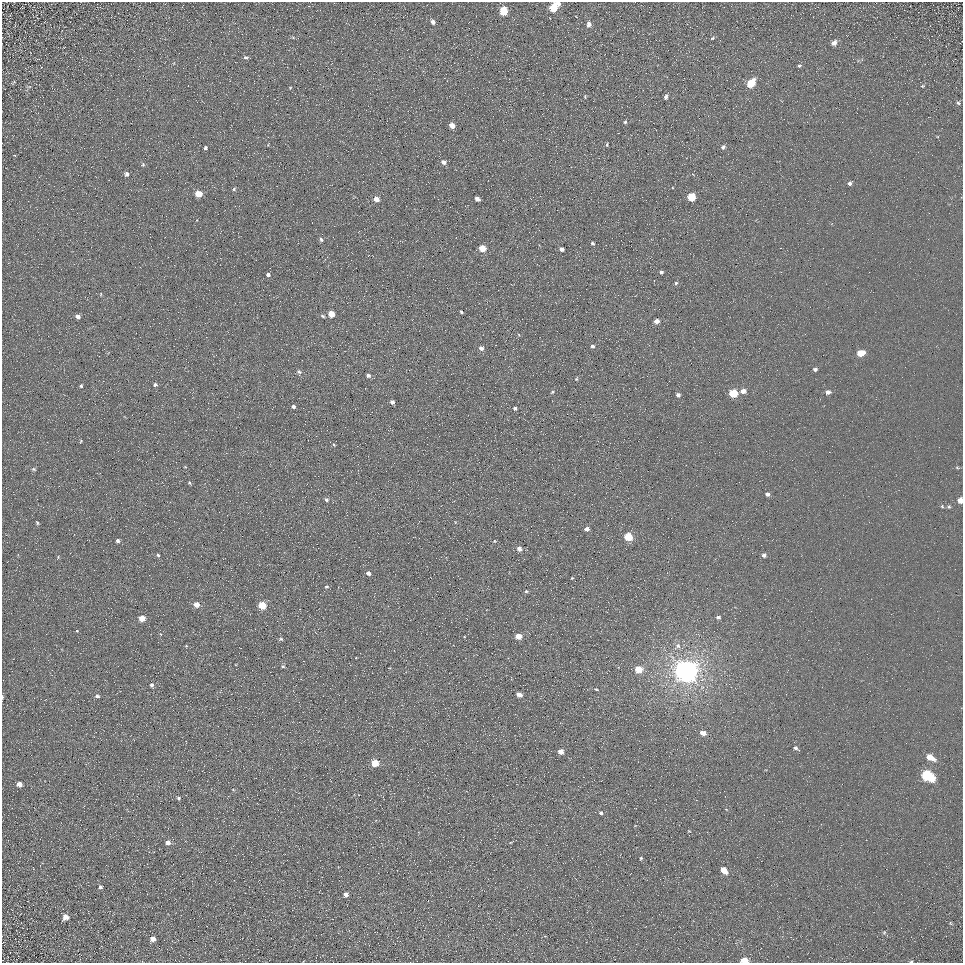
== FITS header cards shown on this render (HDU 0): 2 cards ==
NAXIS1  =                  961
NAXIS2  =                  961

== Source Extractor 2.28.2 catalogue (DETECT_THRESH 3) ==
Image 961 x 961 px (HDU 0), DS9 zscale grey, 1 PNG px = 1 image px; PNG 965 x 965 px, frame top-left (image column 1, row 961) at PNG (2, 2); no overlay
Background 5.48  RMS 7.8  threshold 23.3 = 3 sigma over >= 5 px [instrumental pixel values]
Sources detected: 121; all 121 listed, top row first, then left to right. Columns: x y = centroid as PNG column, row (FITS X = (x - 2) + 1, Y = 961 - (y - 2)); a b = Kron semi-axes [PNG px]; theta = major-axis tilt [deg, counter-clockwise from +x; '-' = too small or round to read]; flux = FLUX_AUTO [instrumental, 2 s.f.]
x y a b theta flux
558 3 4 4 - 2300
553 8 6 5 - 16000
503 11 6 5 - 20000
433 22 4 4 - 1900
589 24 7 5 86 2400
712 38 5 4 - 670
834 43 7 5 51 2300
246 57 6 4 1 830
799 66 5 4 - 730
14 82 7 3 27 580
751 83 7 5 53 17000
922 86 4 4 - 520
585 97 6 3 -89 540
666 97 7 4 75 1700
958 103 6 5 - 960
625 122 5 4 - 810
452 125 5 4 - 4600
607 144 6 3 88 590
723 147 6 4 47 1300
205 148 3 3 - 990
443 162 5 5 - 2600
143 164 5 5 - 710
127 174 6 5 - 1300
850 183 6 5 - 1300
234 189 4 4 - 790
198 194 5 5 - 11000
691 197 5 5 - 18000
376 199 5 4 - 4100
477 199 4 4 - 2900
321 240 5 4 - 940
592 243 5 4 - 810
482 248 5 4 - 11000
562 249 4 4 - 1900
661 272 4 3 - 1100
268 275 4 4 - 1400
654 281 3 3 - 350
676 283 4 4 - 840
101 294 5 3 - 390
461 312 4 3 - 600
331 314 5 4 - 7300
323 316 5 4 - 730
78 317 4 4 - 1900
656 321 4 4 - 3500
592 346 4 4 - 1300
481 348 6 5 - 1700
861 353 6 4 12 10000
302 360 2 2 - 340
815 369 5 4 - 1300
299 372 6 5 - 1200
368 375 5 4 - 1300
576 379 5 5 - 580
155 385 4 4 - 1000
81 386 4 3 - 720
743 391 5 4 - 3100
552 392 5 4 - 620
828 392 6 5 - 2000
733 393 5 5 - 21000
678 395 4 4 - 1500
392 402 4 4 - 1400
293 407 5 4 - 1200
515 408 4 4 - 970
81 441 5 3 - 400
334 445 4 3 - 500
957 467 6 4 -3 630
34 469 6 4 -21 690
189 483 4 3 - 570
767 494 5 4 - 1500
326 499 5 4 - 1000
960 500 4 4 - 5100
942 506 4 4 - 590
949 507 5 5 - 740
37 523 4 3 - 550
587 529 5 4 - 2100
628 537 5 5 - 18000
118 541 4 4 - 1600
494 541 5 3 - 460
519 549 5 5 - 2800
158 555 4 4 - 720
764 555 5 5 - 1600
58 557 5 3 - 460
368 573 4 4 - 2200
572 578 5 3 - 450
326 587 5 4 - 760
526 591 5 4 - 770
196 605 5 4 - 5000
262 605 5 5 - 15000
718 617 5 4 - 1300
142 618 5 4 - 7600
77 631 4 3 - 350
518 636 5 4 - 5700
281 639 6 5 - 800
186 646 4 3 - 450
678 646 7 7 - 2100
283 666 4 4 - 810
639 669 5 5 - 11000
686 671 8 7 - 780000
152 685 4 4 - 1400
596 689 5 3 - 500
519 694 5 4 - 3900
97 696 5 5 - 1200
2 697 5 2 - 700
703 733 5 4 - 3800
796 748 6 4 -29 1300
561 751 4 4 - 4700
930 757 8 5 -28 7300
375 763 5 4 - 13000
927 776 9 5 -30 59000
19 784 6 5 - 3700
178 798 4 4 - 940
601 813 5 4 - 1100
168 842 5 5 - 2500
641 858 4 3 - 660
724 870 6 4 -46 7200
100 887 5 5 - 1000
346 894 4 4 - 2300
66 917 7 6 - 3700
950 923 6 3 -70 520
884 932 5 5 - 670
153 939 5 4 - 3200
744 960 5 4 - 9800
911 962 4 3 - 550
At the frame edge (FLAGS 8, measured only in part): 5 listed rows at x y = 558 3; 960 500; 2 697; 744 960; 911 962